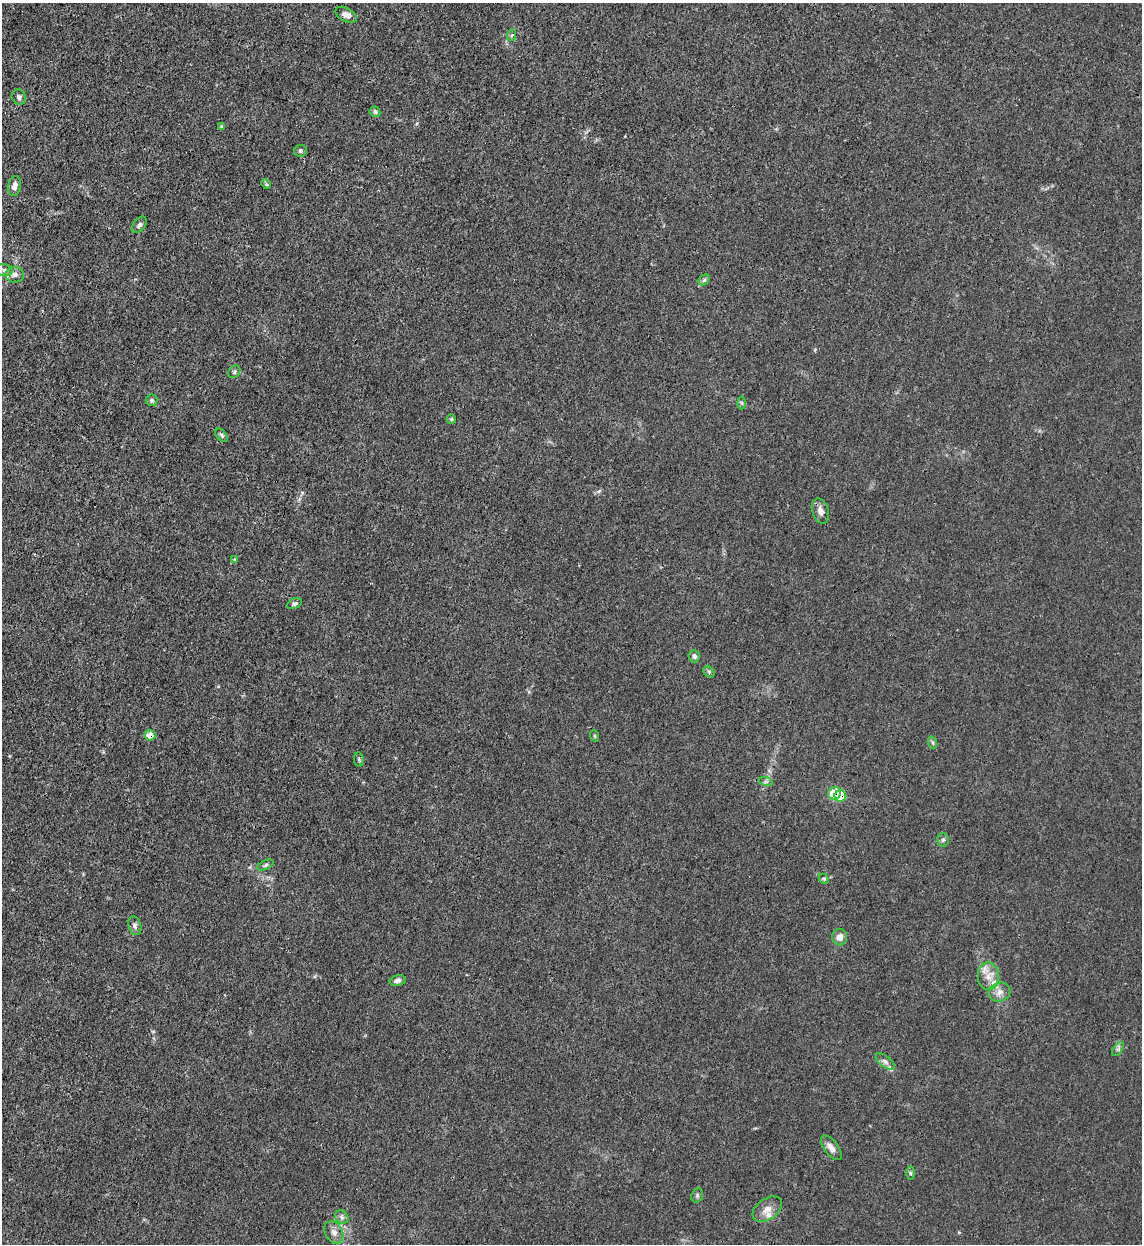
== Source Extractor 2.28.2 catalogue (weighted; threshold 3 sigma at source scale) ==
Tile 11 of 4 x 4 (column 3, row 3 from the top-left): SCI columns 2611-3750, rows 1266-2507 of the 5101 x 5011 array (HDU 1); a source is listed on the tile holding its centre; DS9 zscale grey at full resolution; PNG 1144 x 1246 px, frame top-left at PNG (2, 3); each listed source drawn as its Kron ellipse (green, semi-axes under 4 px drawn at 4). Shown black and unused: <1% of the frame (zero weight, under 3 of 4 exposures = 7% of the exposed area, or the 3 px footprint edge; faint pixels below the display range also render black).
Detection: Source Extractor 2.28.2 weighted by HDU 2 'WHT'; one run over the whole footprint, this tile lists its part. Background 0.0171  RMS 0.0027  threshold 0.0122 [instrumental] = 3 sigma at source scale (4.5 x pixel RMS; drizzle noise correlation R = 1.50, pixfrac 1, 0.05/0.05 arcsec/px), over >= 5 px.
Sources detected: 48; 3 inside a brighter listed object's ellipse — not listed separately; the other 45 listed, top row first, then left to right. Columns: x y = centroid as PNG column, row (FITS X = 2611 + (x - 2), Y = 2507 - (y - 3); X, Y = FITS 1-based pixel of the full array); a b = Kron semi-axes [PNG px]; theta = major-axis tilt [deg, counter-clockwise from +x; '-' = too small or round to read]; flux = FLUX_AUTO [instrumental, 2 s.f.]
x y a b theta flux
346 15 11 6 -29 1.6
512 35 6 4 70 0.4
19 97 8 7 - 0.88
375 112 5 5 - 0.56
222 126 4 3 - 0.31
300 151 6 6 - 0.57
266 184 5 4 - 0.35
14 186 10 6 79 1.5
139 225 9 6 51 0.81
4 270 8 6 -14 0.81
15 275 9 8 - 1.2
704 280 6 5 - 0.49
234 372 7 5 48 0.53
152 400 6 6 - 0.52
741 403 6 4 -89 0.38
451 419 5 4 - 0.33
221 435 7 4 -50 0.48
820 511 13 8 -72 1.8
234 559 4 3 - 0.36
294 604 8 5 25 0.67
694 656 6 5 - 0.85
709 672 6 4 -48 0.49
150 735 5 5 - 2.7
595 736 6 3 -71 0.28
933 743 6 4 -72 0.43
359 760 7 5 -80 0.45
766 782 7 4 -18 0.54
834 793 7 6 - 7
840 796 6 5 - 7.5
943 840 7 5 87 0.6
265 865 9 4 25 0.57
824 879 6 4 -45 0.38
135 926 10 6 -73 0.85
840 937 8 7 - 1.9
988 976 14 10 -87 3.1
397 981 8 5 13 0.82
999 992 11 9 23 1.8
1118 1049 8 4 54 0.6
885 1062 11 5 -37 1
831 1148 14 7 -53 1.7
910 1173 6 4 -89 0.42
697 1195 7 5 71 0.57
767 1209 16 10 35 2.4
342 1217 7 6 - 0.77
334 1232 12 8 -59 1.5
Overlapping masked pixels (flux is a lower limit): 3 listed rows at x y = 150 735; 834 793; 840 796